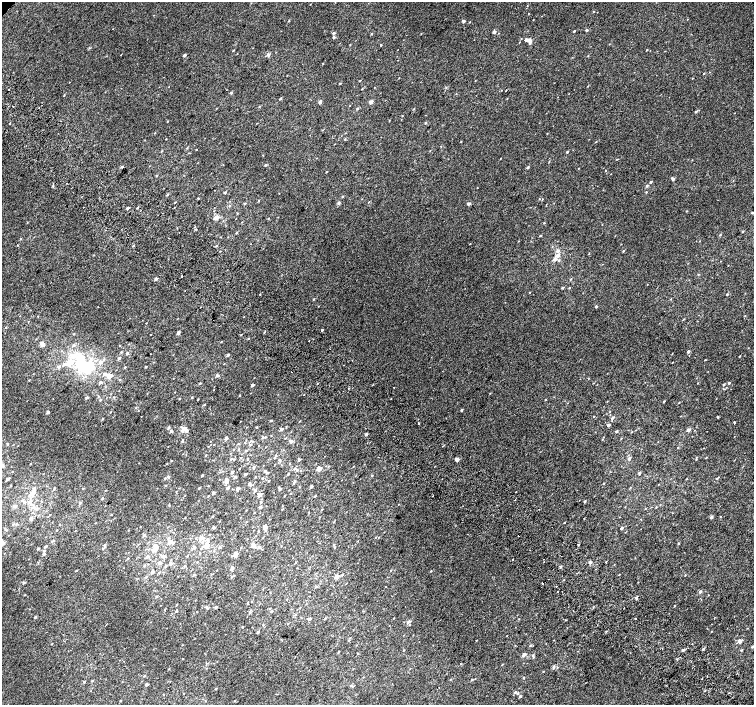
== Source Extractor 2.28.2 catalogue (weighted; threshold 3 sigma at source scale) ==
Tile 6 of 4 x 4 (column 2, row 2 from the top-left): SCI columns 1538-3040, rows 3081-4486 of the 6074 x 6092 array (HDU 1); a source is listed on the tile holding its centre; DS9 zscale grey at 2 x 2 block average (1 PNG px = mean of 2 x 2 image px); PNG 756 x 707 px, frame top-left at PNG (2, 2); no overlay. Shown black and unused: <1% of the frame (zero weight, under 2 of 3 exposures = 2% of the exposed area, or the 3 px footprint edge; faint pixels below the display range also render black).
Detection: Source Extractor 2.28.2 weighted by HDU 2 'WHT'; one run over the whole footprint, this tile lists its part. Background 0.00266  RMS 0.007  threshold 0.0315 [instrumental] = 3 sigma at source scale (4.5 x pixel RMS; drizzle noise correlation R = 1.50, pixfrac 1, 0.0396/0.0396 arcsec/px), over >= 5 px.
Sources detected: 421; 3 inside a brighter object's white glare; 5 cosmic-ray / hot-pixel residue — not listed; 11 inside a brighter listed object's ellipse — not listed separately; the other 402 listed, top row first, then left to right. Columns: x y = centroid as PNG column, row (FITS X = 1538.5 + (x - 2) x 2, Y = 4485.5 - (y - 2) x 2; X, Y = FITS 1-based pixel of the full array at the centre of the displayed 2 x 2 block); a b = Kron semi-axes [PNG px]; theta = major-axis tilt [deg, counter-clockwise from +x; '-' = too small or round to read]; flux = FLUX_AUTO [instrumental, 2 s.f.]
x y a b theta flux
593 11 2 2 - 0.85
533 20 2 2 - 0.56
289 21 3 2 - 1.1
463 21 2 2 - 5.1
470 22 3 2 - 0.65
587 30 2 2 - 3
574 31 2 2 - 1.4
494 32 4 3 - 2.8
333 33 4 3 - 1.9
372 34 3 2 - 0.93
334 37 3 2 - 2.2
530 41 7 4 -72 4.4
381 45 2 2 - 1.5
233 50 3 2 - 0.94
647 50 2 2 - 0.81
184 55 3 2 - 2.8
268 55 4 4 - 2.5
588 56 2 2 - 0.76
323 63 2 2 - 0.73
704 73 2 2 - 0.96
692 78 2 2 - 0.64
360 81 3 2 - 0.67
340 83 2 2 - 1.3
588 86 2 2 - 0.69
362 89 2 2 - 0.74
9 90 2 2 - 3.9
506 90 2 2 - 0.66
231 93 2 2 - 2.5
64 95 3 2 - 0.88
280 98 3 2 - 1.8
320 102 2 2 - 7.7
371 102 2 2 - 9.4
13 106 2 2 - 0.72
259 106 3 2 - 0.86
357 108 3 2 - 1.6
696 111 3 3 - 1.9
402 116 2 2 - 0.67
168 121 3 2 - 0.79
425 123 3 2 - 1.4
547 134 2 2 - 0.62
345 139 3 3 - 1.3
461 141 2 2 - 0.76
187 148 3 2 - 1.1
196 150 2 2 - 0.69
567 152 2 2 - 1.9
265 165 3 2 - 1.5
122 166 2 2 - 2.1
528 167 2 2 - 2.4
578 168 2 2 - 0.56
606 170 2 2 - 0.64
327 172 2 2 - 0.77
157 176 3 2 - 1.1
673 179 3 2 - 3.7
651 182 2 2 - 1.8
647 186 4 3 - 1.7
225 192 2 2 - 2.6
646 192 2 2 - 1
167 195 3 2 - 1.5
342 196 3 2 - 1
198 198 2 2 - 0.83
539 199 2 2 - 0.79
258 201 2 2 - 0.87
175 202 2 2 - 1
369 202 2 2 - 0.99
245 203 3 2 - 1.8
339 203 4 3 - 1.9
469 203 3 2 - 4
137 207 3 2 - 1.2
128 208 2 2 - 3.3
687 211 2 2 - 0.91
237 213 3 2 - 0.97
752 213 2 2 - 2
216 218 6 4 4 6.4
268 218 2 2 - 0.87
242 222 2 2 - 0.57
544 223 2 2 - 1
196 229 3 2 - 0.89
237 232 2 2 - 1.9
742 232 2 2 - 1.2
720 235 3 2 - 1.1
540 236 2 2 - 1.2
700 241 2 2 - 0.58
470 244 2 2 - 1.1
18 245 2 2 - 0.61
133 246 3 2 - 1.1
216 246 3 2 - 1.2
558 250 3 3 - 3.9
623 251 3 2 - 1.3
589 254 2 2 - 0.66
558 255 4 3 - 6.1
555 259 3 3 - 5.7
559 260 3 3 - 1.3
698 274 2 2 - 0.76
182 276 2 2 - 7
156 279 2 2 - 4.5
571 279 3 2 - 1.1
562 288 3 2 - 1.4
569 288 3 2 - 0.93
260 294 2 2 - 0.85
727 294 2 2 - 1.7
313 299 3 2 - 1
596 306 2 2 - 2.6
38 316 2 2 - 0.54
745 316 2 2 - 0.73
244 317 2 2 - 0.78
684 319 3 2 - 0.78
146 323 2 2 - 0.65
6 327 3 2 - 0.76
322 330 2 2 - 7.4
264 332 3 2 - 1
178 333 4 2 - 4
74 334 3 2 - 0.85
151 334 2 2 - 0.54
309 341 2 2 - 0.82
221 342 2 2 - 0.76
42 344 2 2 - 20
73 345 3 3 - 2.5
119 345 3 2 - 0.67
688 351 3 3 - 2.4
121 352 3 2 - 1.3
127 353 3 2 - 2.5
150 354 2 2 - 0.46
672 354 3 2 - 0.55
228 355 3 2 - 2.6
740 356 2 2 - 1.1
119 358 3 2 - 2.2
104 360 4 3 - 1.5
705 360 2 2 - 0.91
72 362 4 3 - 3.5
100 362 3 3 - 4.3
82 363 9 7 72 71
672 363 2 2 - 2.4
64 364 4 3 - 2.8
68 364 4 3 - 7.6
344 365 2 2 - 2.1
58 367 3 3 - 3.4
125 367 3 2 - 1.2
146 367 2 2 - 1.4
291 372 2 2 - 0.73
105 374 5 4 - 3.6
217 375 3 2 - 4.3
109 376 2 2 - 18
29 380 2 2 - 0.73
120 380 3 2 - 1.1
100 382 3 3 - 3
593 383 2 2 - 0.58
729 383 2 2 - 2.1
200 384 4 2 - 1.3
317 384 2 2 - 0.7
724 384 2 2 - 1.7
252 385 2 2 - 4
394 387 2 2 - 2.5
348 388 2 2 - 1.1
490 393 2 2 - 0.56
303 395 2 2 - 2
98 396 3 2 - 1.1
239 396 3 2 - 0.85
192 397 2 2 - 0.95
87 398 2 2 - 3.7
179 398 2 2 - 1.1
391 398 2 2 - 0.73
100 400 3 2 - 1.8
198 400 2 2 - 0.71
664 401 2 2 - 1.3
679 402 2 2 - 0.62
204 405 3 2 - 1.2
461 410 2 2 - 2
610 411 3 2 - 0.65
48 412 2 2 - 4.4
111 412 2 2 - 0.71
594 416 2 2 - 0.62
718 417 2 2 - 1.9
612 418 3 3 - 2.1
102 419 3 2 - 1.3
271 420 4 2 - 1.3
300 421 2 2 - 0.62
734 422 2 2 - 1.9
418 423 2 2 - 17
608 425 3 3 - 2.7
256 427 3 2 - 0.98
168 428 3 3 - 2.5
185 428 6 4 10 3.8
281 429 3 2 - 4
689 430 2 2 - 9
171 431 2 2 - 4.2
616 431 3 2 - 2
366 434 2 2 - 3.8
262 437 3 2 - 1.1
226 438 2 2 - 5.5
285 438 3 2 - 0.81
602 439 2 2 - 0.75
182 441 4 2 - 1.6
250 441 3 2 - 0.95
291 442 5 3 - 2.7
7 444 3 2 - 1.8
214 444 2 2 - 0.49
251 444 3 2 - 1.2
266 447 2 2 - 0.68
678 448 3 2 - 0.92
238 450 3 2 - 0.92
246 451 3 3 - 1.5
206 455 2 2 - 1
706 457 2 2 - 0.82
275 458 2 2 - 0.84
629 458 3 2 - 3.9
231 459 3 2 - 1.4
234 459 2 2 - 1.2
248 459 3 2 - 0.99
457 459 2 2 - 13
299 460 2 2 - 3.9
171 461 2 2 - 1
30 464 2 2 - 0.59
289 464 3 2 - 0.7
3 466 4 4 - 2.8
253 467 3 3 - 1.8
239 469 3 2 - 0.65
294 469 4 2 - 1.6
318 469 5 4 - 7.4
297 470 3 3 - 1.3
12 471 3 2 - 0.68
265 471 3 2 - 1.7
232 472 3 3 - 2.2
267 473 3 2 - 1.5
639 473 3 2 - 3.4
245 474 2 2 - 2.3
288 474 3 2 - 1.3
202 475 3 2 - 1.6
372 476 3 2 - 1.1
168 477 4 3 - 2.1
235 477 3 3 - 1.8
255 477 2 2 - 0.9
717 478 3 2 - 0.91
7 479 3 2 - 2.5
164 479 3 3 - 1.3
226 479 3 2 - 4.2
687 479 2 2 - 0.56
268 481 3 2 - 0.77
294 482 5 2 - 2
604 483 3 2 - 0.91
250 484 4 3 - 3.4
11 485 3 2 - 0.66
165 485 3 2 - 1.2
311 487 2 2 - 2.6
83 488 3 2 - 0.82
199 488 2 2 - 1.4
227 488 4 3 - 1.7
238 488 2 2 - 5
630 488 3 2 - 0.94
54 489 3 2 - 1.1
280 489 4 3 - 1.8
255 490 4 4 - 2.2
213 492 3 3 - 2
33 493 7 6 - 8
291 493 2 2 - 0.59
259 495 2 2 - 6.9
208 496 2 2 - 0.96
284 496 2 2 - 0.87
315 496 2 2 - 1.3
103 498 3 2 - 1.2
515 500 2 2 - 0.7
30 501 6 3 36 4.2
585 501 2 2 - 2.5
24 502 4 3 - 2.8
261 502 3 2 - 1.5
80 503 3 2 - 1.3
14 506 4 3 - 3.6
33 507 5 4 - 3.4
260 507 3 3 - 2.6
37 508 4 3 - 1.7
282 509 2 2 - 0.88
246 510 2 2 - 0.67
322 510 3 2 - 1
254 512 2 2 - 0.62
309 512 2 2 - 0.56
50 515 2 2 - 0.82
111 515 3 2 - 0.89
212 516 2 2 - 1.3
711 517 2 2 - 5.1
185 518 2 2 - 0.7
31 519 2 2 - 5.8
564 522 2 2 - 1
95 523 2 2 - 0.69
13 524 3 2 - 1.4
16 524 3 2 - 1.2
59 524 2 2 - 0.8
140 527 3 2 - 0.56
265 527 2 2 - 16
213 528 3 2 - 2.7
622 528 3 2 - 2.2
56 530 2 2 - 0.77
128 530 2 2 - 0.73
144 535 4 3 - 2.1
168 538 4 3 - 1.6
202 538 3 3 - 6.6
2 542 6 6 - 5.2
52 542 4 3 - 1.4
170 542 4 3 - 8.6
208 542 5 3 - 3.3
678 543 2 2 - 1.3
207 545 2 2 - 22
253 545 2 2 - 16
578 545 3 2 - 0.95
45 546 3 3 - 1.3
105 546 4 3 - 2.6
156 546 6 4 -38 7
194 547 3 3 - 3.6
219 547 3 3 - 1.7
259 547 3 3 - 3.3
335 547 3 2 - 0.81
241 548 2 2 - 0.73
44 554 4 3 - 1.7
235 554 3 3 - 14
164 556 3 3 - 3.1
187 556 4 2 - 1
147 557 4 3 - 3.4
128 558 3 2 - 1.2
512 560 2 2 - 2.8
544 561 2 2 - 2.1
295 562 2 2 - 0.88
590 562 3 3 - 2.7
606 562 2 2 - 0.79
160 563 4 3 - 3.4
170 563 2 2 - 8.5
144 566 3 3 - 2.1
166 566 3 3 - 1.5
560 567 4 2 - 1.7
232 569 4 3 - 2.1
217 570 2 2 - 0.54
76 571 2 2 - 1
431 571 2 2 - 1
153 572 2 2 - 5.1
159 573 3 2 - 1.3
619 574 2 2 - 0.7
194 575 3 2 - 1.9
234 575 3 2 - 0.83
342 575 3 2 - 1.4
685 575 2 2 - 0.78
146 577 3 2 - 1.4
231 577 3 2 - 1.1
337 577 2 2 - 13
24 582 3 3 - 1.5
542 583 2 2 - 12
317 587 2 2 - 1.5
558 591 2 2 - 2.5
700 591 2 2 - 4
708 595 2 2 - 0.55
156 596 3 2 - 1.5
636 598 3 2 - 3.2
247 603 3 2 - 1.1
674 606 3 2 - 0.8
216 607 3 3 - 1.9
207 608 4 2 - 1.3
165 610 2 2 - 0.74
176 611 4 2 - 1.2
271 611 3 2 - 1.8
363 611 3 2 - 0.71
250 612 4 3 - 2.1
295 614 3 2 - 1.1
35 617 3 2 - 1.7
325 618 3 2 - 1.3
393 618 2 2 - 0.56
310 619 3 2 - 3
635 619 2 2 - 1.2
408 622 6 3 46 3.1
242 627 2 2 - 0.76
606 631 2 2 - 0.94
258 632 3 2 - 2.2
711 632 2 2 - 0.55
349 640 3 2 - 0.86
476 640 2 2 - 0.63
740 641 2 2 - 15
51 644 3 2 - 0.61
182 645 2 2 - 0.57
752 647 2 2 - 3.1
703 649 3 2 - 1.9
403 650 2 2 - 0.73
683 650 4 3 - 2.2
741 650 3 2 - 1.6
338 652 2 2 - 1.6
358 653 2 2 - 0.79
524 655 4 3 - 3.5
533 655 4 3 - 1.8
183 659 2 2 - 0.77
677 659 2 2 - 2.7
460 664 2 2 - 0.58
502 665 3 2 - 0.63
553 667 3 3 - 1.8
169 669 2 2 - 0.71
543 671 2 2 - 0.74
144 676 3 2 - 1.1
523 678 2 2 - 1.3
702 679 2 2 - 1.3
92 680 3 2 - 1.2
472 680 3 2 - 1.4
84 682 2 2 - 2.2
146 684 2 2 - 4.7
353 686 4 3 - 1.6
216 689 2 2 - 1.5
515 692 3 2 - 2.2
518 693 3 3 - 1.5
520 696 3 3 - 2
120 701 2 2 - 0.78
Isophote crosses this tile's border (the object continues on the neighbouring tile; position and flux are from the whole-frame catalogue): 4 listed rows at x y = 752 213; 3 466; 2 542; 752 647
Diffuse or blended objects may show on this block-average render without a row.